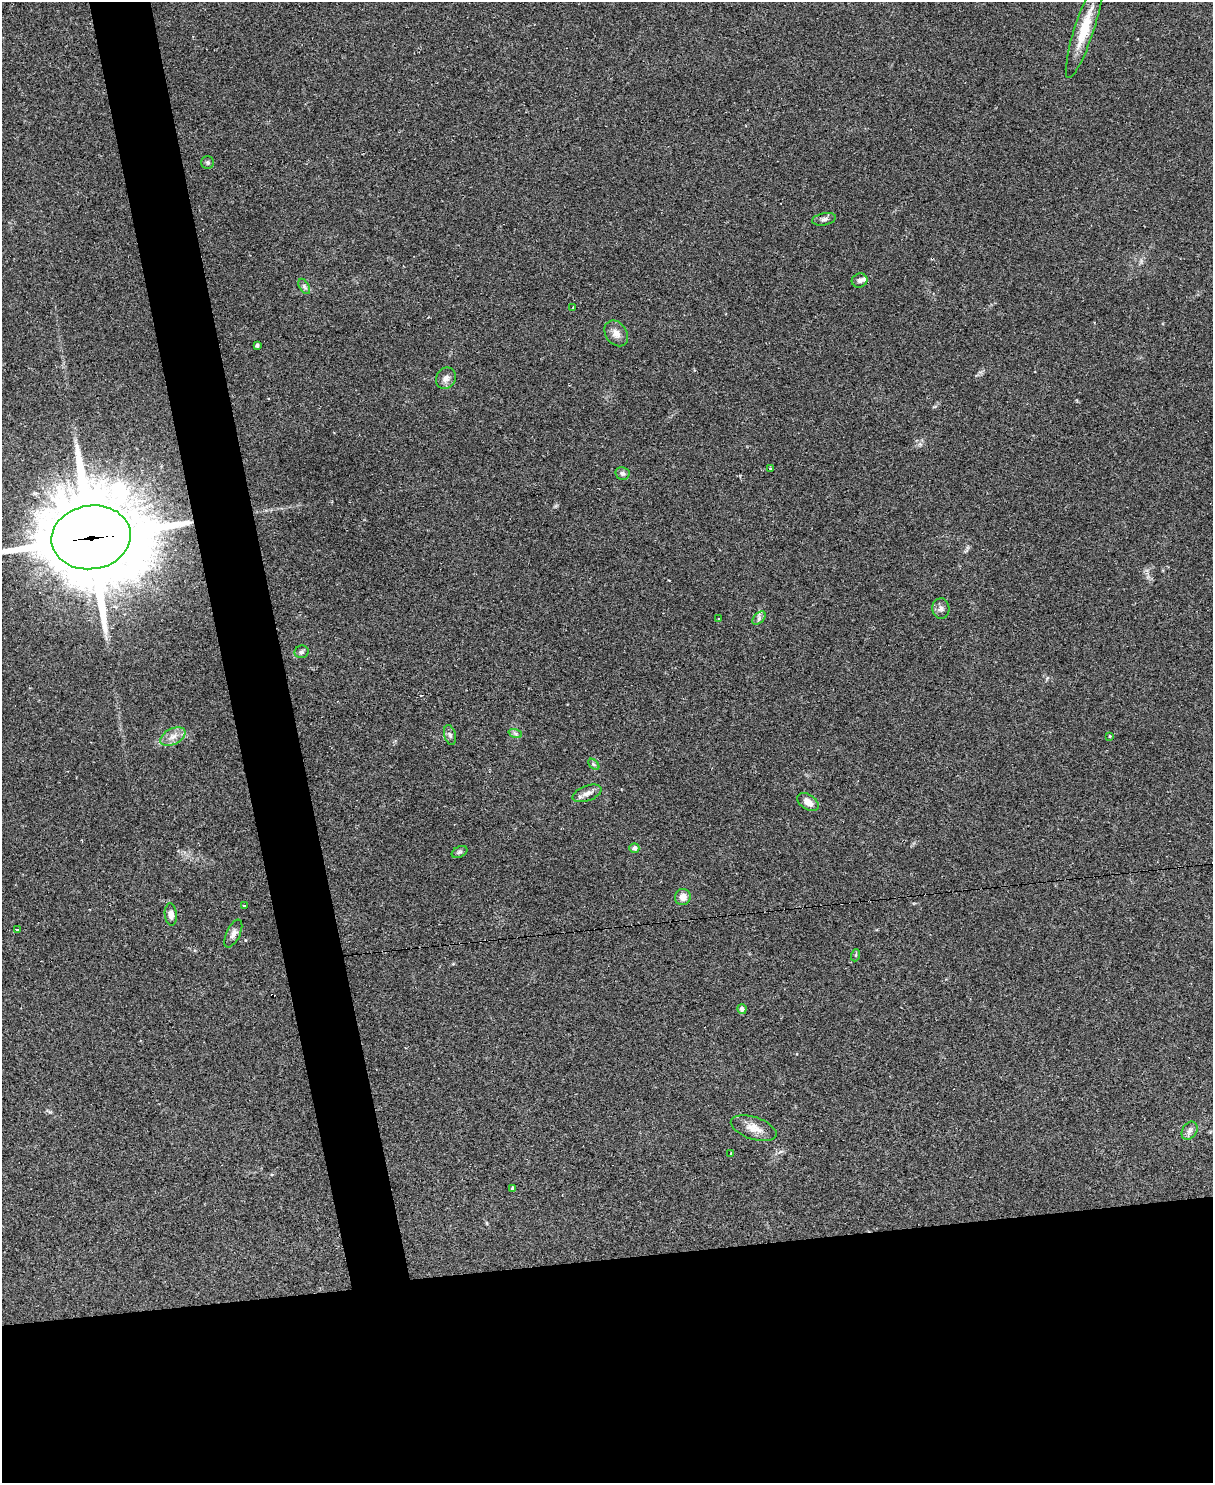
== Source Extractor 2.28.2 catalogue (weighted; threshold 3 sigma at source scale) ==
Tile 11 of 4 x 3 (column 3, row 3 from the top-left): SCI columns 2423-3633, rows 247-1727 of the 4844 x 4824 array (HDU 1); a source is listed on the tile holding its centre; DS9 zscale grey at full resolution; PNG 1215 x 1485 px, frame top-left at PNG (2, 2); each listed source drawn as its Kron ellipse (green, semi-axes under 4 px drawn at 4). Shown black and unused: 19% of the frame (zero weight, under 2 of 3 exposures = <1% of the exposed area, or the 3 px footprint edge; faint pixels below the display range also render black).
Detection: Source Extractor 2.28.2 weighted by HDU 2 'WHT'; one run over the whole footprint, this tile lists its part. Background 0.0698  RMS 0.0058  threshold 0.0262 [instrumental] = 3 sigma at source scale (4.5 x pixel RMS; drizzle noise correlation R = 1.50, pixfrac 1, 0.05/0.05 arcsec/px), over >= 5 px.
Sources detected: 38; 1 cosmic-ray / hot-pixel residue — neither listed nor drawn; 1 inside a brighter listed object's ellipse — not listed separately; the other 36 listed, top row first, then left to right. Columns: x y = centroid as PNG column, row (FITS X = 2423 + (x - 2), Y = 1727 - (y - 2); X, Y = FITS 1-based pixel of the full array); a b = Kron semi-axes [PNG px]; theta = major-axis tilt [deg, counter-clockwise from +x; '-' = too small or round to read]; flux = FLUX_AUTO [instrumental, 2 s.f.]
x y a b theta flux
1085 28 53 9 72 17
208 163 6 6 - 1.1
824 219 12 6 12 2
860 280 8 7 - 1.9
304 286 8 5 -60 1.3
573 308 3 3 - 2.1
616 333 14 10 -54 4.4
257 345 4 3 - 1.4
446 378 11 9 59 3.1
771 468 3 3 - 1.1
622 473 7 6 - 1.7
91 537 40 32 9 9800
941 609 10 8 -88 2.3
719 618 3 2 - 0.42
759 618 8 5 46 1.6
301 652 7 6 - 1.4
515 733 7 4 -18 1.3
450 735 10 6 -75 1.7
173 736 13 7 26 4.4
1110 736 4 3 - 0.54
594 764 7 4 -45 0.92
587 793 15 7 20 3.5
808 802 12 7 -35 4.8
634 848 5 4 - 1.5
459 852 8 5 26 1.3
683 897 8 8 - 4.3
244 905 3 3 - 3.1
171 915 11 6 -83 3.2
17 929 3 3 - 7.1
233 933 15 7 64 3.1
856 955 6 4 71 0.64
742 1009 5 4 - 1.9
754 1128 24 11 -18 7.1
1190 1131 10 7 56 2.4
731 1153 2 2 - 0.58
513 1189 4 4 - 1.2
Overlapping masked pixels (flux is a lower limit): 1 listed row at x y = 91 537
Isophote crosses this tile's border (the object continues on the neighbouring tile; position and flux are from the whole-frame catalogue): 1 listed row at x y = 91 537